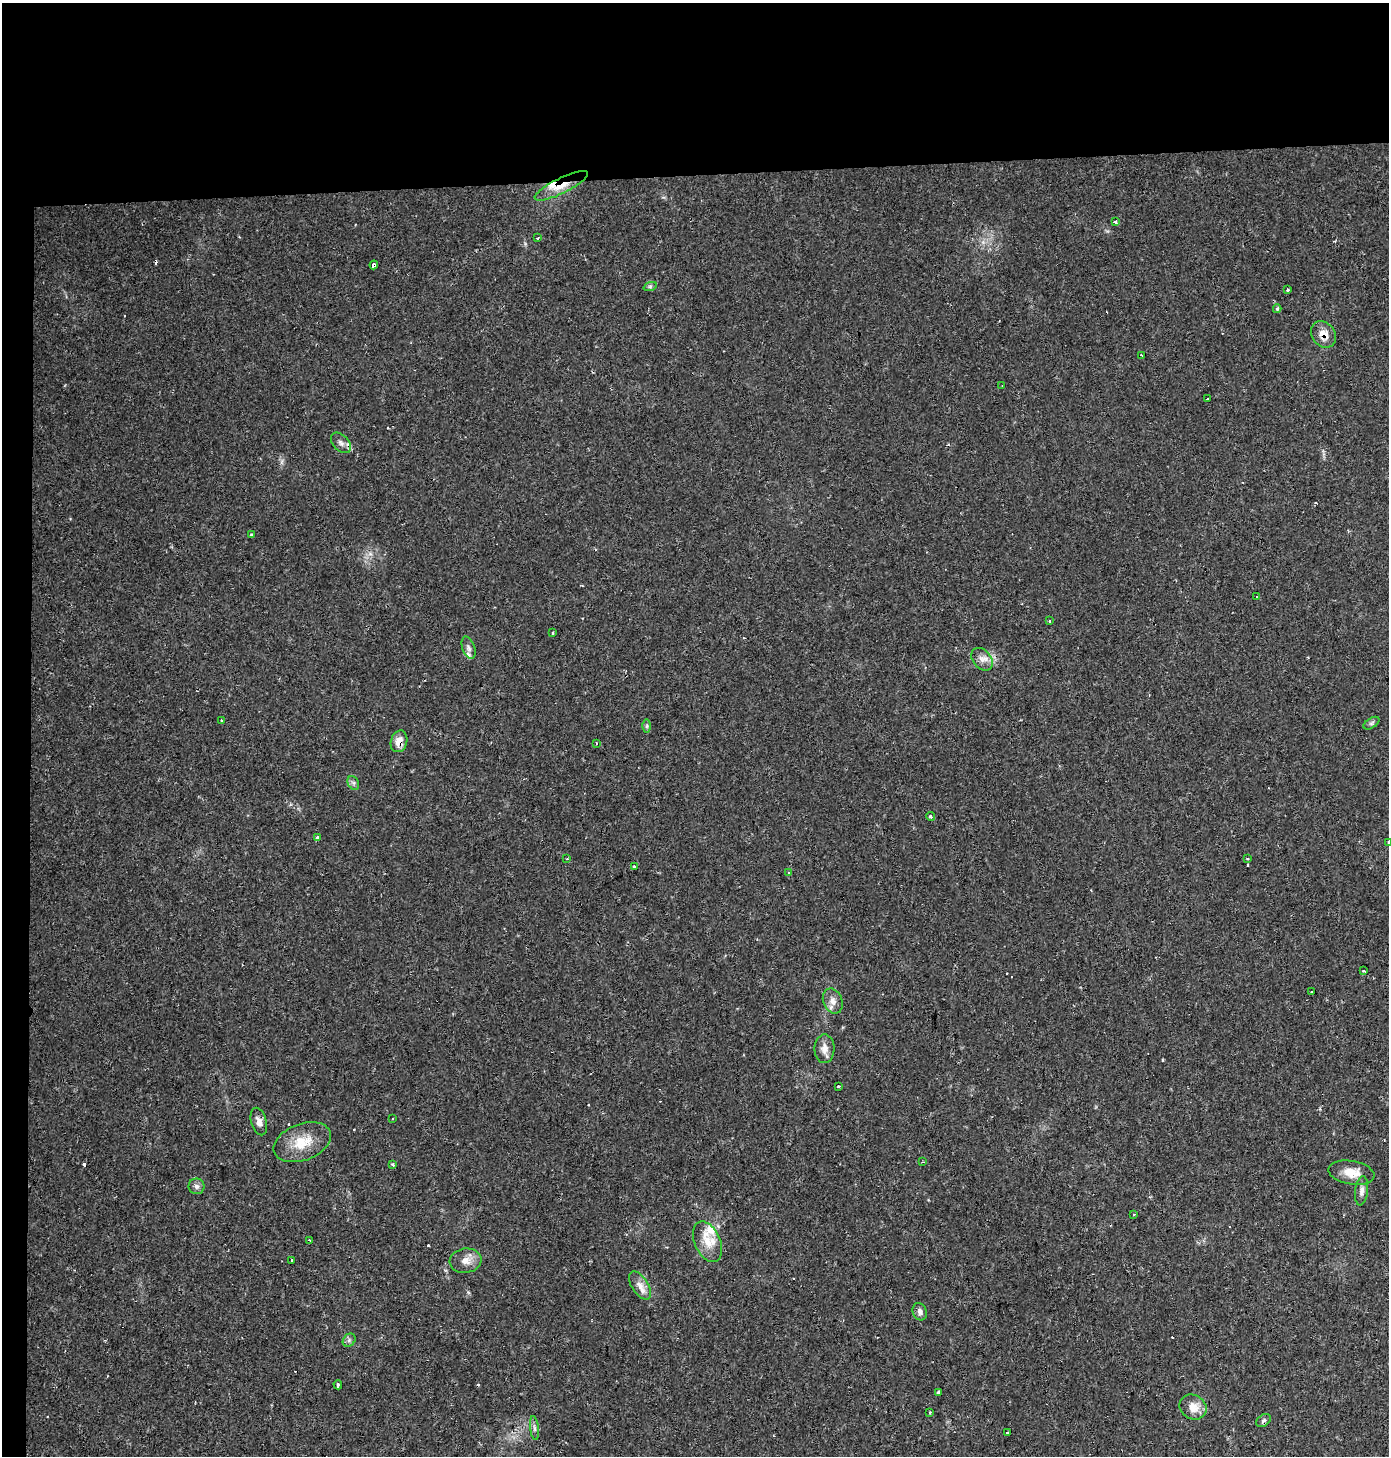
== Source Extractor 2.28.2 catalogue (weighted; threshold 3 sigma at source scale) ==
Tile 1 of 3 x 3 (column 1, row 1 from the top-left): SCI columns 8-1394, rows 2941-4394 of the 4170 x 4428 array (HDU 1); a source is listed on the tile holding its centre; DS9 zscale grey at full resolution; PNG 1391 x 1458 px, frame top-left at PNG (2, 3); each listed source drawn as its Kron ellipse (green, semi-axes under 4 px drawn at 4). Shown black and unused: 14% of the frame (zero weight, under 2 of 3 exposures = <1% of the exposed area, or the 3 px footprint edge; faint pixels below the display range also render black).
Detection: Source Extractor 2.28.2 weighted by HDU 2 'WHT'; one run over the whole footprint, this tile lists its part. Background 0.0306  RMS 0.0027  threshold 0.0123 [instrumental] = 3 sigma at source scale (4.5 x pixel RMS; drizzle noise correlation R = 1.50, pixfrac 1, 0.0396/0.0396 arcsec/px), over >= 5 px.
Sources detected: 76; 14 cosmic-ray / hot-pixel residue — neither listed nor drawn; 3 inside a brighter listed object's ellipse — not listed separately; the other 59 listed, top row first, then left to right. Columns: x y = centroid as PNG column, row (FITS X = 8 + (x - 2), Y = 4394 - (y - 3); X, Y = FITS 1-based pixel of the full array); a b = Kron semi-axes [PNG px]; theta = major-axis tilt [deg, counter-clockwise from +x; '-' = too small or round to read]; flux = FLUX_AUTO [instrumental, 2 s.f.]
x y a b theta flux
561 186 29 7 26 4.5
1115 222 3 3 - 0.91
538 238 3 2 - 0.36
374 265 4 3 - 1
650 287 7 4 20 0.49
1287 289 3 2 - 0.37
1277 309 4 3 - 0.46
1323 334 14 11 -51 3.1
1142 355 3 2 - 0.73
1002 386 3 2 - 0.19
1207 399 3 3 - 0.87
341 443 12 7 -45 1.4
251 535 4 3 - 0.41
1256 596 2 2 - 0.25
1049 621 3 2 - 0.33
553 633 3 2 - 0.29
469 648 11 6 -71 1
982 659 12 9 -50 1.9
221 720 3 3 - 0.44
1371 723 9 5 33 0.6
647 726 6 4 89 0.44
399 741 11 8 73 2.8
596 743 3 2 - 0.2
353 783 7 5 -60 0.64
931 816 4 3 - 0.64
318 838 4 3 - 3.5
1388 843 3 3 - 0.55
567 859 3 3 - 0.25
1248 859 3 3 - 0.64
634 867 3 3 - 1.4
788 872 3 2 - 0.46
1363 971 3 3 - 0.57
1312 992 3 3 - 1.1
833 1001 13 9 -68 2.1
824 1049 14 10 90 2.2
838 1086 3 3 - 0.52
392 1119 3 2 - 0.36
259 1121 14 7 -74 1.7
302 1142 30 18 20 7.6
923 1162 3 2 - 0.29
393 1164 4 3 - 0.5
1352 1173 23 11 -10 4.1
196 1186 8 8 - 0.97
1362 1191 15 6 83 1.3
1134 1214 3 2 - 0.92
309 1240 3 2 - 0.22
707 1242 21 13 -66 4.9
292 1261 3 3 - 0.72
465 1261 16 12 8 2.6
640 1285 16 8 -57 2.2
920 1312 9 7 -69 1.1
349 1340 7 6 - 0.69
338 1385 4 3 - 1.2
939 1392 3 3 - 5
1193 1407 14 12 -30 3.2
930 1412 3 3 - 0.45
1264 1420 8 5 37 0.73
534 1428 12 4 -84 0.77
1008 1432 2 2 - 0.33
Overlapping masked pixels (flux is a lower limit): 4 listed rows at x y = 561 186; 374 265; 1323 334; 399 741
Isophote crosses this tile's border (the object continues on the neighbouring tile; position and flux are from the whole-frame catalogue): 1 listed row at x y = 1388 843